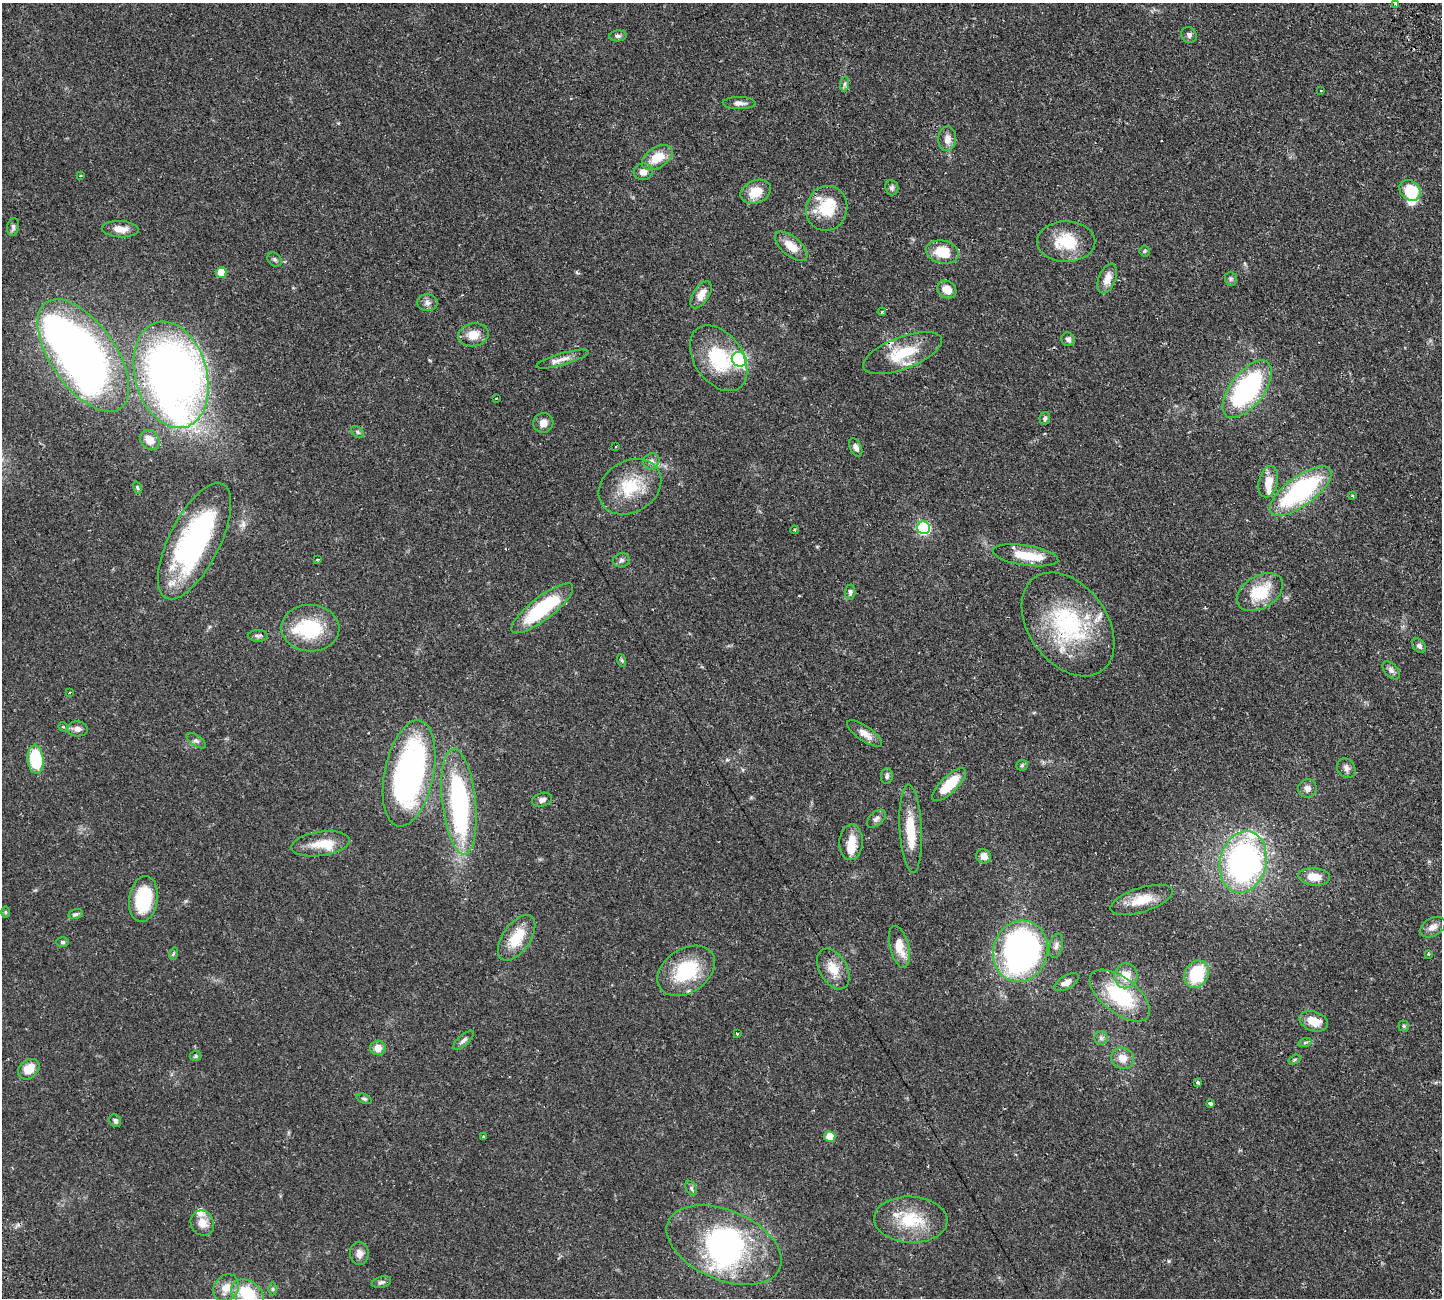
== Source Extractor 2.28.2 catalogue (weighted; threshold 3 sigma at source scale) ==
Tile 10 of 4 x 4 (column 2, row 3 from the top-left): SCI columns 1670-3109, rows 1639-2934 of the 6326 x 6317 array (HDU 1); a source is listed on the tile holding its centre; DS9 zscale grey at full resolution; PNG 1444 x 1300 px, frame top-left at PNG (2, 3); each listed source drawn as its Kron ellipse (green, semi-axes under 4 px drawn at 4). Shown black and unused: <1% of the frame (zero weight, under 2 of 3 exposures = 12% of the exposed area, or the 3 px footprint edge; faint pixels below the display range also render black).
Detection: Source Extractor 2.28.2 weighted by HDU 2 'WHT'; one run over the whole footprint, this tile lists its part. Background 0.0542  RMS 0.0052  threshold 0.0233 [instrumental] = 3 sigma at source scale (4.5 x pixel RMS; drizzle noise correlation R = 1.50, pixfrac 1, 0.05/0.05 arcsec/px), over >= 5 px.
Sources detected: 151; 8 inside a brighter object's white glare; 3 cosmic-ray / hot-pixel residue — neither listed nor drawn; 10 inside a brighter listed object's ellipse — not listed separately; the other 130 listed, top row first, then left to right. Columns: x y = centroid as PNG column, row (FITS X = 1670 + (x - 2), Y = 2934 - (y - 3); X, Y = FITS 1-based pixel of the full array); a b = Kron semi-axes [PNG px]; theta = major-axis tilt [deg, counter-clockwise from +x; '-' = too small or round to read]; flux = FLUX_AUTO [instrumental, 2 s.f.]
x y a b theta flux
1395 4 3 2 - 0.75
1189 35 8 7 - 1.6
618 36 9 5 5 1.3
844 84 7 4 88 1.1
1320 91 3 2 - 0.57
739 103 16 6 -1 2.4
947 139 12 9 87 4.1
657 157 17 10 32 10
643 172 9 8 - 3.5
80 176 4 2 - 0.34
892 188 7 6 - 1.2
1410 190 11 9 -40 19
756 192 16 11 23 8.6
827 208 22 20 73 17
13 227 9 6 80 1.4
120 229 18 8 -3 4.7
1066 242 29 20 0 17
791 246 20 9 -40 7.1
1145 251 5 5 - 0.69
942 252 16 11 -12 12
275 259 8 6 -44 1.2
221 272 5 5 - 7.6
1107 278 15 8 69 4.4
1231 279 7 6 - 1
947 290 10 8 -31 5.2
701 295 15 8 57 5.2
427 303 10 8 -3 2.2
882 312 4 3 - 0.77
473 335 15 11 11 6.5
1068 339 7 6 - 1.5
903 353 42 16 21 19
83 355 65 32 -55 340
718 358 36 24 -55 27
562 359 27 6 16 3.8
739 359 7 7 - 93
171 375 54 36 -75 370
1247 389 34 16 53 70
496 398 2 2 - 0.35
1045 418 6 5 - 1.1
543 423 10 10 - 3.5
358 432 7 5 -38 0.9
150 440 11 8 -46 5.1
615 446 3 3 - 0.68
856 447 10 5 -64 2.1
651 461 8 7 - 2
1268 482 16 9 75 6.7
630 487 33 25 30 21
137 488 6 4 -70 0.65
1301 491 36 14 36 64
1352 496 3 2 - 0.74
924 528 6 6 - 61
794 530 4 3 - 0.64
194 541 64 25 63 100
1025 555 33 10 -9 12
317 560 3 3 - 0.62
621 560 8 7 - 1.5
850 592 7 5 87 1.3
1260 592 25 16 31 19
542 608 38 11 37 38
1068 624 57 39 -54 57
310 628 29 23 -2 28
258 636 10 6 0 1.4
1419 646 8 6 -52 1.5
621 660 6 4 -70 0.65
1391 670 11 6 -47 1.7
70 692 3 2 - 0.4
63 727 5 4 - 0.76
77 729 10 7 -3 2.5
864 733 20 7 -35 4.2
196 741 11 5 -34 1.4
36 759 14 8 -85 28
1022 765 6 5 - 0.81
1346 768 10 8 -53 2.1
409 773 54 24 79 140
887 776 8 6 83 1.3
949 785 22 8 44 15
1307 788 9 9 - 2.5
542 800 10 6 17 1.8
459 801 53 17 -84 95
876 819 11 6 42 1.8
911 828 44 11 -87 16
851 842 18 12 87 7.8
320 844 29 12 8 9.7
984 856 8 7 - 3.6
1243 862 31 23 77 130
1314 877 16 8 -4 7.4
143 899 23 14 82 28
1142 900 32 12 18 10
5 912 6 4 -89 0.59
76 914 7 5 12 1.1
1433 927 14 9 30 3.5
517 938 26 13 55 13
62 942 6 5 - 0.96
1056 946 12 6 77 2
899 947 21 9 -76 8.2
1020 951 31 27 73 160
173 954 6 4 72 0.66
1428 954 3 3 - 0.57
833 969 22 14 -60 8.6
686 971 31 22 34 29
1197 974 14 11 60 22
1126 976 12 11 - 8.3
1067 982 13 6 30 2.9
1120 996 35 17 -37 34
1314 1021 14 9 -19 7.8
1404 1026 5 5 - 0.67
737 1034 3 3 - 0.89
1101 1038 6 6 - 1.2
463 1040 13 5 41 1.7
1305 1042 7 4 20 0.77
378 1048 7 7 - 5.2
196 1056 6 5 - 0.72
1122 1058 11 10 - 5.1
1294 1060 6 4 32 0.68
29 1069 12 9 41 8.2
1198 1083 4 3 - 1.5
364 1099 8 4 -21 0.99
1210 1103 4 3 - 1.8
115 1121 7 5 -59 1.3
484 1137 3 3 - 0.58
830 1137 5 5 - 9.6
691 1188 8 5 -61 1.1
911 1220 37 23 -3 21
202 1223 13 11 -60 5.4
724 1245 61 35 -23 86
359 1253 11 9 -89 3
381 1282 10 5 14 1.4
226 1288 14 12 48 6.4
273 1289 6 4 90 0.77
247 1293 17 12 -31 19
Isophote crosses this tile's border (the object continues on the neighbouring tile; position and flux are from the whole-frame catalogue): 2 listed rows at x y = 1395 4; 247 1293